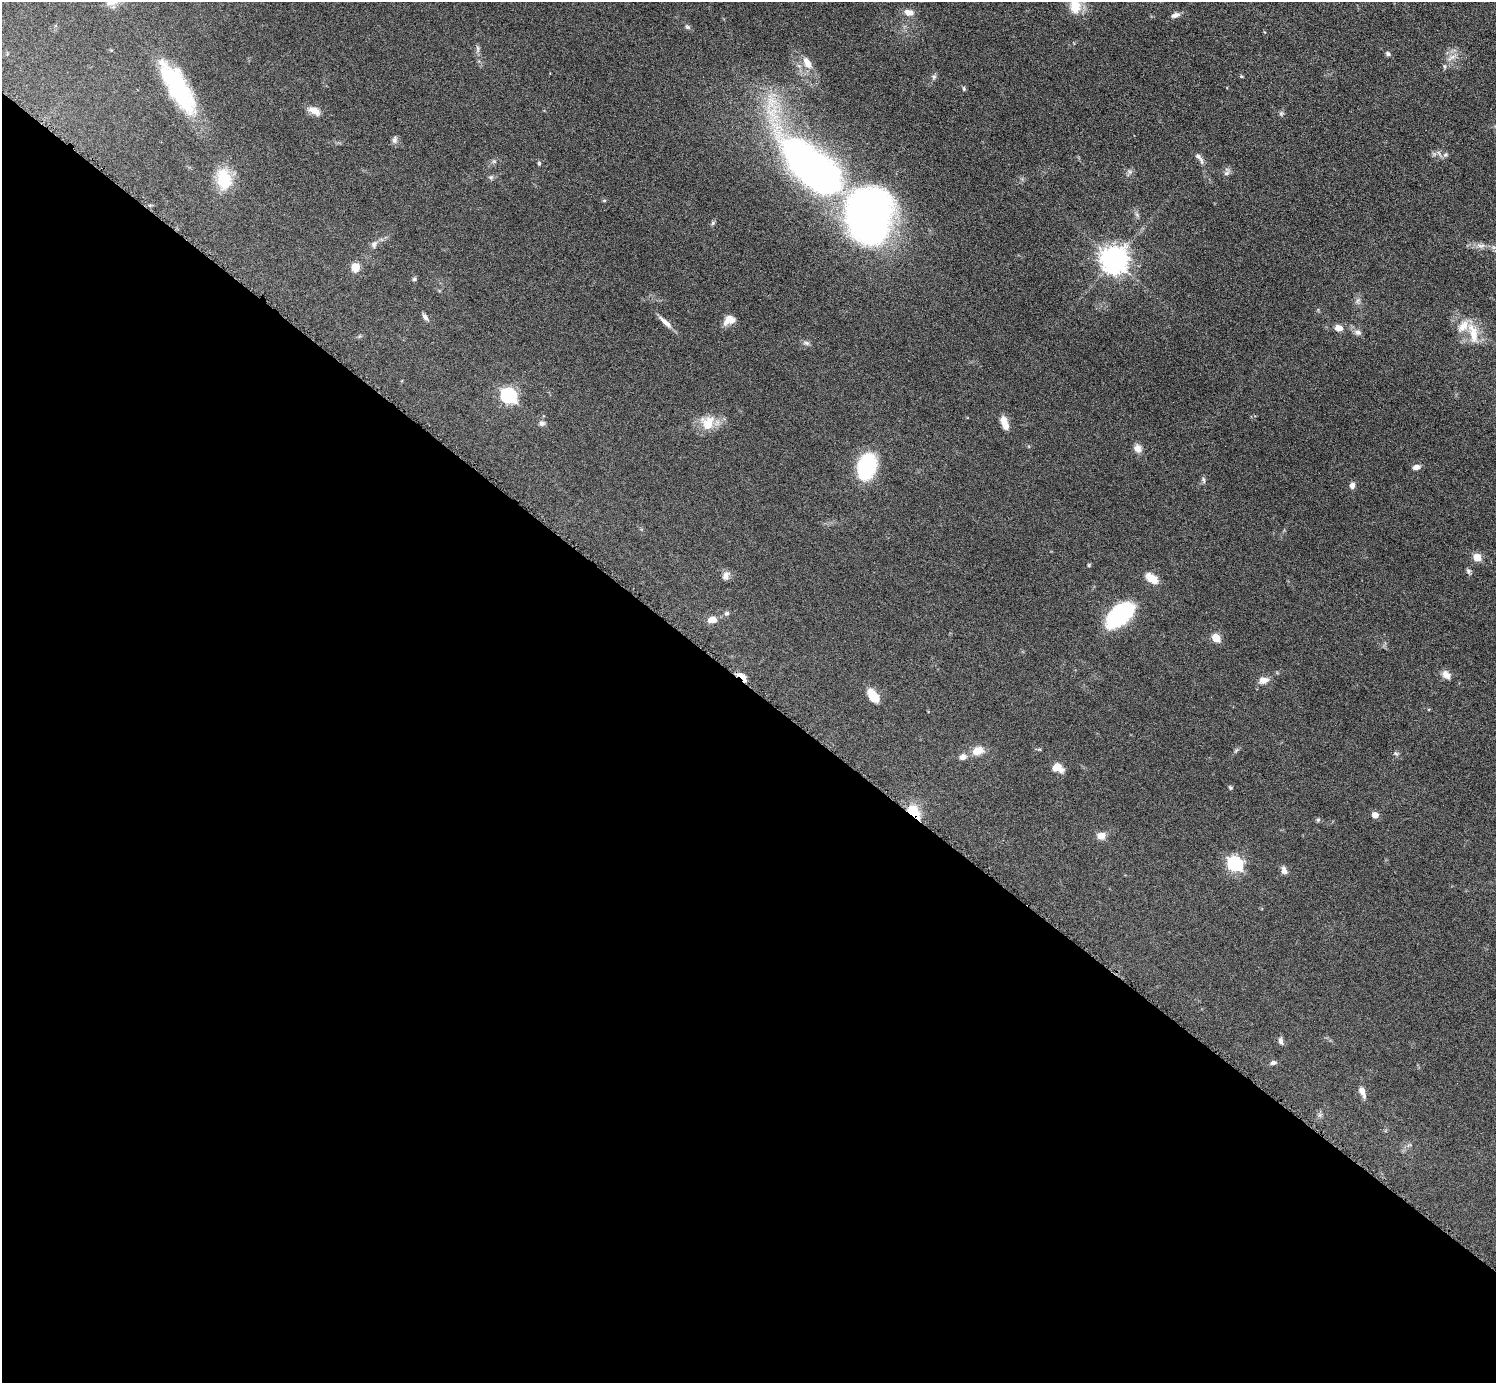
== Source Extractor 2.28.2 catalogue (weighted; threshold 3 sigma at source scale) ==
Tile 14 of 4 x 4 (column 2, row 4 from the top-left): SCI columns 1497-2990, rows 302-1682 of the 5982 x 5984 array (HDU 1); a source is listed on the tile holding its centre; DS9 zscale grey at full resolution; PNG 1498 x 1385 px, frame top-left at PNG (2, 2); no overlay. Shown black and unused: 51% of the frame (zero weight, under 6 of 12 exposures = <1% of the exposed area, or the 3 px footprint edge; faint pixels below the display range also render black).
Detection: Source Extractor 2.28.2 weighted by HDU 2 'WHT'; one run over the whole footprint, this tile lists its part. Background 0.0392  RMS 0.0038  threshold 0.0157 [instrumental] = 3 sigma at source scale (4.09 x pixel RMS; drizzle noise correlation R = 1.36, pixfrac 0.8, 0.05/0.05 arcsec/px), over >= 5 px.
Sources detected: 79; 3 inside a brighter listed object's ellipse — not listed separately; the other 76 listed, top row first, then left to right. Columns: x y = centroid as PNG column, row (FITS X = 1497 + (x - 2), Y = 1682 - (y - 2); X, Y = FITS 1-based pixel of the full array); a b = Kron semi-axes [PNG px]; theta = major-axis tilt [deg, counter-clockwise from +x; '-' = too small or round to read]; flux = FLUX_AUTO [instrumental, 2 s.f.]
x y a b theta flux
1075 6 23 16 89 7.3
909 12 12 8 -9 2.7
1175 15 11 6 19 1.5
687 27 8 5 -26 0.75
478 48 10 4 -89 0.87
1388 54 6 5 - 0.86
1451 58 16 5 34 2.1
807 63 18 9 -59 4
1241 76 5 4 - 0.36
934 77 7 5 45 0.79
178 88 59 19 -60 41
964 88 6 5 - 0.53
314 111 15 8 -29 3.4
1281 113 7 5 69 0.68
395 139 11 6 80 1.1
1439 153 7 4 -71 0.74
1445 154 7 4 45 0.72
1201 161 13 5 -75 1.2
539 163 6 5 - 0.51
814 169 62 24 -43 260
1129 172 7 5 -60 0.89
1227 172 13 7 74 1.2
491 177 7 6 - 0.75
224 179 26 17 -80 11
866 214 32 27 85 250
713 223 6 5 - 0.59
374 244 11 7 64 1.5
1481 245 14 7 -5 2.2
1114 260 9 8 - 430
355 267 11 9 -86 3.4
414 279 6 5 - 0.68
1358 300 7 5 44 0.81
425 317 10 5 -57 1.2
729 320 13 9 34 4
665 322 22 6 -43 2.7
1339 328 8 7 - 2.8
1358 332 10 7 -16 1.4
1473 333 31 11 -76 6.7
806 343 9 6 -9 1
509 396 7 6 - 78
542 423 8 7 - 1.2
708 423 21 19 71 7.1
1004 423 14 6 -72 4.5
1138 448 11 9 -56 2.2
867 467 17 11 75 47
1416 467 10 6 13 1.6
1203 480 9 4 -79 0.74
1352 486 8 6 79 1.4
1477 557 5 5 - 10
1089 565 5 4 - 0.39
1468 571 7 7 - 0.86
726 575 11 8 58 1.9
1152 578 14 8 -35 5.5
727 613 7 6 - 0.8
1120 614 28 14 42 48
712 620 11 8 5 2.8
1216 638 5 5 - 11
1446 675 10 7 -43 2.8
742 676 13 6 -45 3
1263 680 13 9 7 2.6
873 696 13 7 -54 8.6
978 751 16 11 19 4.1
1396 754 8 5 -38 0.74
963 757 10 8 18 1.8
1057 767 7 6 - 8.2
1230 787 6 5 - 0.52
914 812 17 10 -56 11
1375 815 5 4 - 3.9
1318 820 6 4 68 0.53
1101 836 9 7 -1 3
1235 864 7 6 - 84
1284 870 9 6 -72 1.7
1281 1041 9 6 -77 1.3
1273 1063 8 6 11 1
1362 1092 15 7 -68 2.2
1409 1145 9 3 32 0.69
Overlapping masked pixels (flux is a lower limit): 2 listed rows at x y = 742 676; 914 812
Isophote crosses this tile's border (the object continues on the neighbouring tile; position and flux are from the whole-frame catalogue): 1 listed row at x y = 1075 6